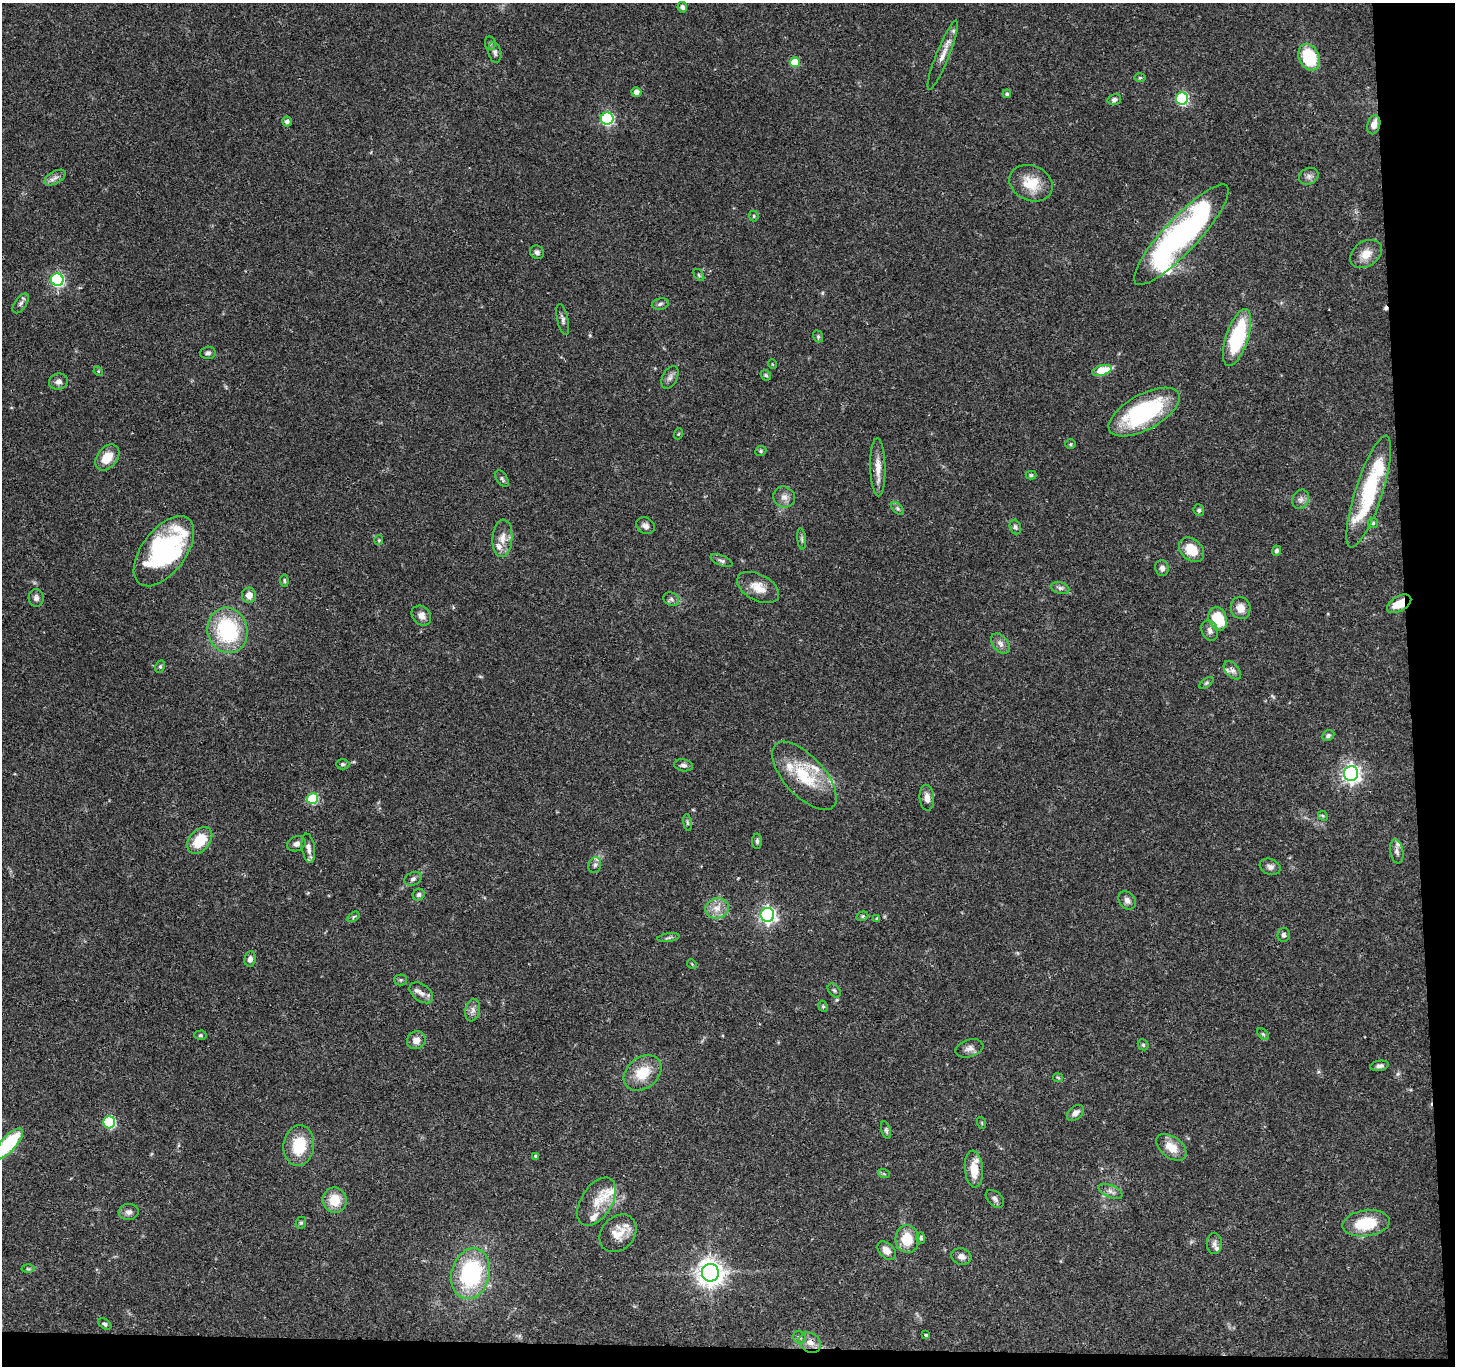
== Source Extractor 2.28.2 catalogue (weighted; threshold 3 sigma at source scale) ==
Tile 9 of 3 x 3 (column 3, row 3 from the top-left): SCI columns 2908-4360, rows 121-1484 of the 4360 x 4336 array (HDU 1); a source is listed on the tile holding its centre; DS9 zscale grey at full resolution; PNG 1457 x 1368 px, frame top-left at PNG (2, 3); each listed source drawn as its Kron ellipse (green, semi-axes under 4 px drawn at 4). Shown black and unused: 5% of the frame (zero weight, under 3 of 4 exposures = <1% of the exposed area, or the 3 px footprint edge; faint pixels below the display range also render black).
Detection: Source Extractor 2.28.2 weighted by HDU 2 'WHT'; one run over the whole footprint, this tile lists its part. Background 0.0438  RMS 0.0028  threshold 0.0126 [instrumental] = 3 sigma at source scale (4.5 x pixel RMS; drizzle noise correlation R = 1.50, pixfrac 1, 0.05/0.05 arcsec/px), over >= 5 px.
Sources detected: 162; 1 inside a brighter object's white glare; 1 cosmic-ray / hot-pixel residue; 1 long thin detection or spike segment (spike, bleed or trail) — neither listed nor drawn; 13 inside a brighter listed object's ellipse — not listed separately; the other 146 listed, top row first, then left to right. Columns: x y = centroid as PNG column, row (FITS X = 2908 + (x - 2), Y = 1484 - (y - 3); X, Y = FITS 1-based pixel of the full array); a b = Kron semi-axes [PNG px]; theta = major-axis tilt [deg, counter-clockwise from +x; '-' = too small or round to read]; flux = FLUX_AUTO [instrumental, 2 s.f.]
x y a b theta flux
682 7 5 4 - 0.81
490 43 7 5 -79 0.54
495 52 10 6 -79 0.92
943 55 37 6 68 3.1
1309 57 14 10 -65 14
795 62 5 5 - 8.1
1140 78 6 4 0 0.4
636 92 5 5 - 1.6
1007 94 4 4 - 0.49
1182 99 6 6 - 34
1114 100 7 5 15 0.92
607 119 6 6 - 41
287 122 5 4 - 0.93
1374 125 10 6 75 2.4
1309 176 10 8 25 1.2
55 178 12 6 29 1.2
1031 183 22 17 -24 7.1
754 216 5 5 - 0.39
1181 235 67 17 47 100
537 252 7 6 - 0.87
1366 254 17 12 33 3.4
699 275 7 3 -54 0.35
57 280 6 6 - 47
21 303 11 6 56 0.93
660 304 8 5 12 0.69
563 319 16 5 -77 0.98
818 336 6 4 -70 0.45
1237 337 30 11 72 22
208 353 8 6 4 0.72
772 364 5 3 - 0.22
1102 370 10 5 15 8.2
98 371 5 4 - 0.27
766 375 6 4 -44 0.42
670 377 12 7 62 1.2
58 382 9 8 - 1.2
1144 412 39 17 29 31
678 434 5 3 - 0.26
1070 444 5 4 - 0.37
761 451 6 4 22 0.43
107 457 14 10 52 5.1
878 467 29 7 -88 3.5
1031 475 5 4 - 0.44
502 479 9 5 -58 0.63
1369 492 58 13 72 27
784 497 11 10 - 1.8
1301 499 10 8 65 1.3
898 509 8 4 -45 0.57
1199 510 6 5 - 0.57
1373 523 5 5 - 0.47
645 526 10 8 -33 1.3
1015 527 7 5 -70 0.64
502 538 19 10 85 3.1
802 539 11 4 -85 0.67
379 540 5 4 - 0.35
1191 550 14 10 -43 5.9
164 551 41 22 53 41
1276 551 5 4 - 0.75
721 561 12 5 -23 0.8
1162 568 8 6 -78 1
284 581 6 4 -85 0.41
758 587 23 13 -28 4.3
1060 588 9 5 -14 0.88
249 595 8 7 - 2.2
36 598 9 7 -86 1
671 599 8 6 -27 0.74
1399 604 13 7 30 5
1241 608 11 10 - 2.9
421 616 11 8 -46 1.9
1218 619 12 9 -72 12
227 630 23 20 -75 25
1210 631 10 8 -67 1.4
1000 644 11 7 -49 1.4
160 667 6 4 63 0.5
1232 670 11 6 -48 1.1
1206 683 8 4 36 0.47
1328 736 6 5 - 0.68
343 764 6 5 - 0.51
683 765 9 6 -10 0.85
1351 773 7 7 - 130
804 776 42 20 -47 13
927 798 13 7 -85 1.9
313 799 5 5 - 18
1323 816 5 4 - 0.33
687 823 8 4 -81 0.5
200 840 15 10 50 8.1
757 841 7 5 -90 0.55
296 844 9 7 22 1.3
308 848 15 6 -81 1.6
1397 851 12 6 -80 1.1
595 865 8 6 76 0.87
1270 867 11 8 -21 1.1
413 879 9 6 28 0.82
419 895 6 5 - 0.64
1127 900 10 7 -49 1.4
717 908 11 10 - 2.8
767 915 7 7 - 91
862 916 6 4 21 0.4
353 917 6 4 33 0.37
877 919 4 3 - 0.4
1284 935 7 6 - 0.69
668 938 11 4 9 0.6
250 959 7 5 81 1.2
692 964 5 4 - 0.29
401 980 6 5 - 0.5
834 991 8 5 -49 0.58
421 993 13 8 -38 1.6
823 1006 6 4 -67 0.39
473 1010 11 7 78 1.4
1263 1034 7 4 -45 0.44
200 1035 6 4 1 0.41
416 1040 9 8 - 2.1
1143 1045 6 5 - 0.42
969 1048 14 8 17 1.5
1380 1066 9 5 10 0.95
643 1073 21 15 39 7.8
1058 1078 5 4 - 0.33
1075 1113 10 6 41 1.4
109 1122 6 6 - 28
982 1123 6 4 -72 0.34
886 1130 9 4 -74 0.59
8 1144 20 7 48 19
299 1146 20 15 83 9.8
1171 1147 17 10 -36 4.3
536 1156 4 3 - 0.45
974 1169 18 9 -85 5
884 1174 6 3 -19 0.33
1110 1191 13 6 -23 1.3
995 1199 11 7 -43 0.99
335 1200 12 12 - 6.1
597 1202 27 15 58 5.9
129 1212 10 8 5 1.2
301 1223 6 5 - 0.51
1366 1223 24 13 7 11
618 1233 21 16 48 4.6
921 1238 5 4 - 0.54
907 1239 14 11 -84 7.1
1214 1244 10 7 -90 1.1
887 1251 11 7 -44 2.4
961 1257 10 8 -15 1.5
28 1269 6 4 -2 0.47
710 1273 9 8 - 280
471 1274 26 19 76 31
105 1324 7 4 -35 0.62
926 1335 3 3 - 0.6
799 1337 6 6 - 0.78
810 1343 11 9 -39 2.2
Overlapping masked pixels (flux is a lower limit): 5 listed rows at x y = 1374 125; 164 551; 1399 604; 804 776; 810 1343
Isophote crosses this tile's border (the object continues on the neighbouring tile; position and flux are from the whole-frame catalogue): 1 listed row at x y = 8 1144